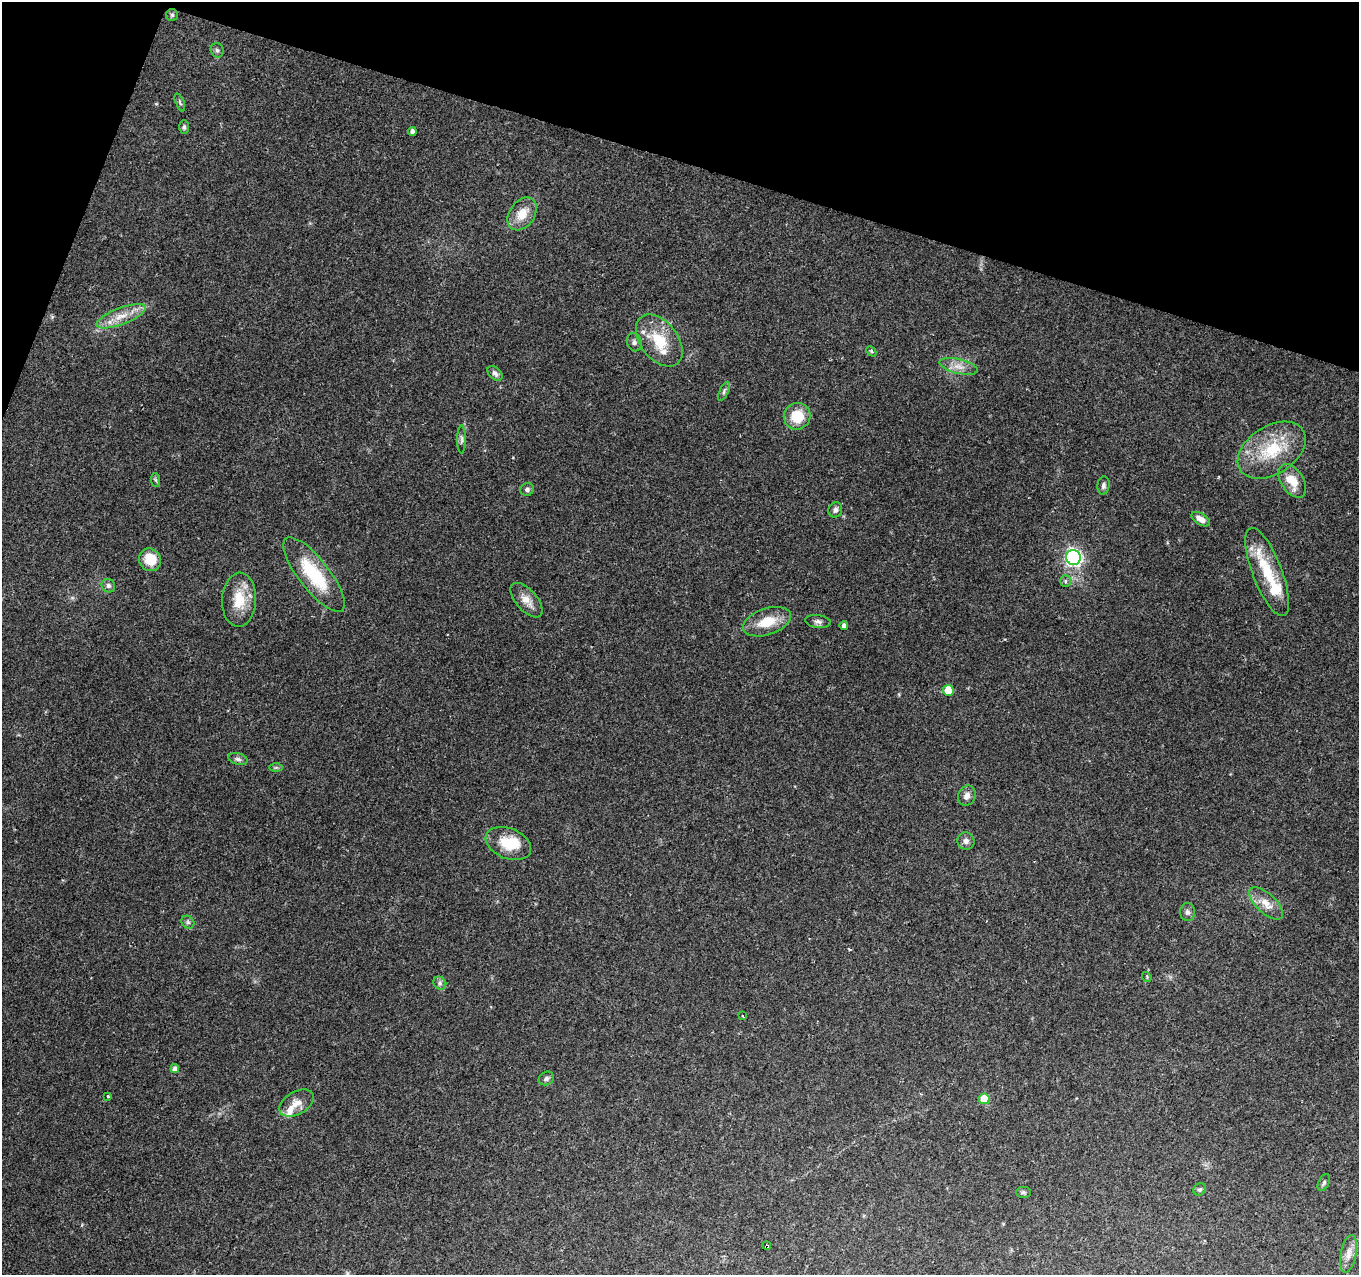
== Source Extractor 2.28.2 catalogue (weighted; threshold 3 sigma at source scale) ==
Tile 2 of 4 x 4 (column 2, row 1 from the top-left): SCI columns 1358-2714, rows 4037-5309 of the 5438 x 5590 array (HDU 1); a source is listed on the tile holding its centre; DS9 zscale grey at full resolution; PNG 1361 x 1277 px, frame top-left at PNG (2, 2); each listed source drawn as its Kron ellipse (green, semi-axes under 4 px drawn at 4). Shown black and unused: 15% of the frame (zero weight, under 2 of 3 exposures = <1% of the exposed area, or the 3 px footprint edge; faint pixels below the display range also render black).
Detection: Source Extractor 2.28.2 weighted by HDU 2 'WHT'; one run over the whole footprint, this tile lists its part. Background 0.131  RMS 0.0071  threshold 0.0318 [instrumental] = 3 sigma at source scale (4.5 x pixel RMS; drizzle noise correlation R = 1.50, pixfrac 1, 0.0396/0.0396 arcsec/px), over >= 5 px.
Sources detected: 60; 1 inside a brighter object's white glare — neither listed nor drawn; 4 inside a brighter listed object's ellipse — not listed separately; the other 55 listed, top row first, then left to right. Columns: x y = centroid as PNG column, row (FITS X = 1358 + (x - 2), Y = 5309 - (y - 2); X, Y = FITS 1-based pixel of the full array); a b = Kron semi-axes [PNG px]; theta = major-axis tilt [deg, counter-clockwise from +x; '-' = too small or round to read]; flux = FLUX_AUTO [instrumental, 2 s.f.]
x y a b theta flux
172 15 6 6 - 1.3
217 50 7 6 - 1.8
180 102 9 3 -68 1.2
184 127 7 5 89 1.4
412 132 4 4 - 2.8
522 214 18 12 54 11
121 316 26 8 21 12
659 340 29 18 -52 24
634 342 9 7 -74 2.2
871 351 6 4 -47 1
959 366 19 7 -14 6.5
495 373 9 5 -44 2.3
724 391 10 4 65 1.7
797 416 13 13 - 18
462 439 14 4 90 2
1272 450 37 24 33 36
156 480 7 4 -87 1.2
1292 481 18 11 -56 13
1103 486 9 6 82 1.9
527 489 7 6 - 1.9
835 510 8 6 68 2.2
1201 519 10 5 -32 4.8
1073 557 7 7 - 160
150 560 12 10 -56 15
1267 572 47 14 -69 31
314 575 45 15 -52 41
1065 581 6 5 - 1.3
108 586 7 6 - 2.1
239 600 27 17 88 19
526 600 21 10 -48 7.3
818 621 13 6 -7 2.6
767 622 25 13 18 16
844 626 4 4 - 2.6
948 690 5 5 - 15
238 759 10 5 -15 2.1
276 767 6 4 0 0.99
967 796 10 8 62 3.7
966 841 9 8 - 2.9
508 843 24 15 -23 19
1266 903 21 9 -43 8.3
1187 912 9 7 -88 2.2
188 922 7 5 -45 1.7
1147 977 5 4 - 0.75
440 983 7 6 - 1.8
742 1016 3 2 - 0.6
175 1068 4 4 - 3
546 1078 8 6 31 1.8
108 1096 3 3 - 1.4
984 1099 5 5 - 19
296 1103 19 11 30 7.2
1324 1182 9 5 62 1.6
1200 1189 6 6 - 1.5
1023 1192 7 5 0 1.4
767 1246 4 3 - 15
1349 1254 19 8 79 5.7
Overlapping masked pixels (flux is a lower limit): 1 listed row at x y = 767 1246